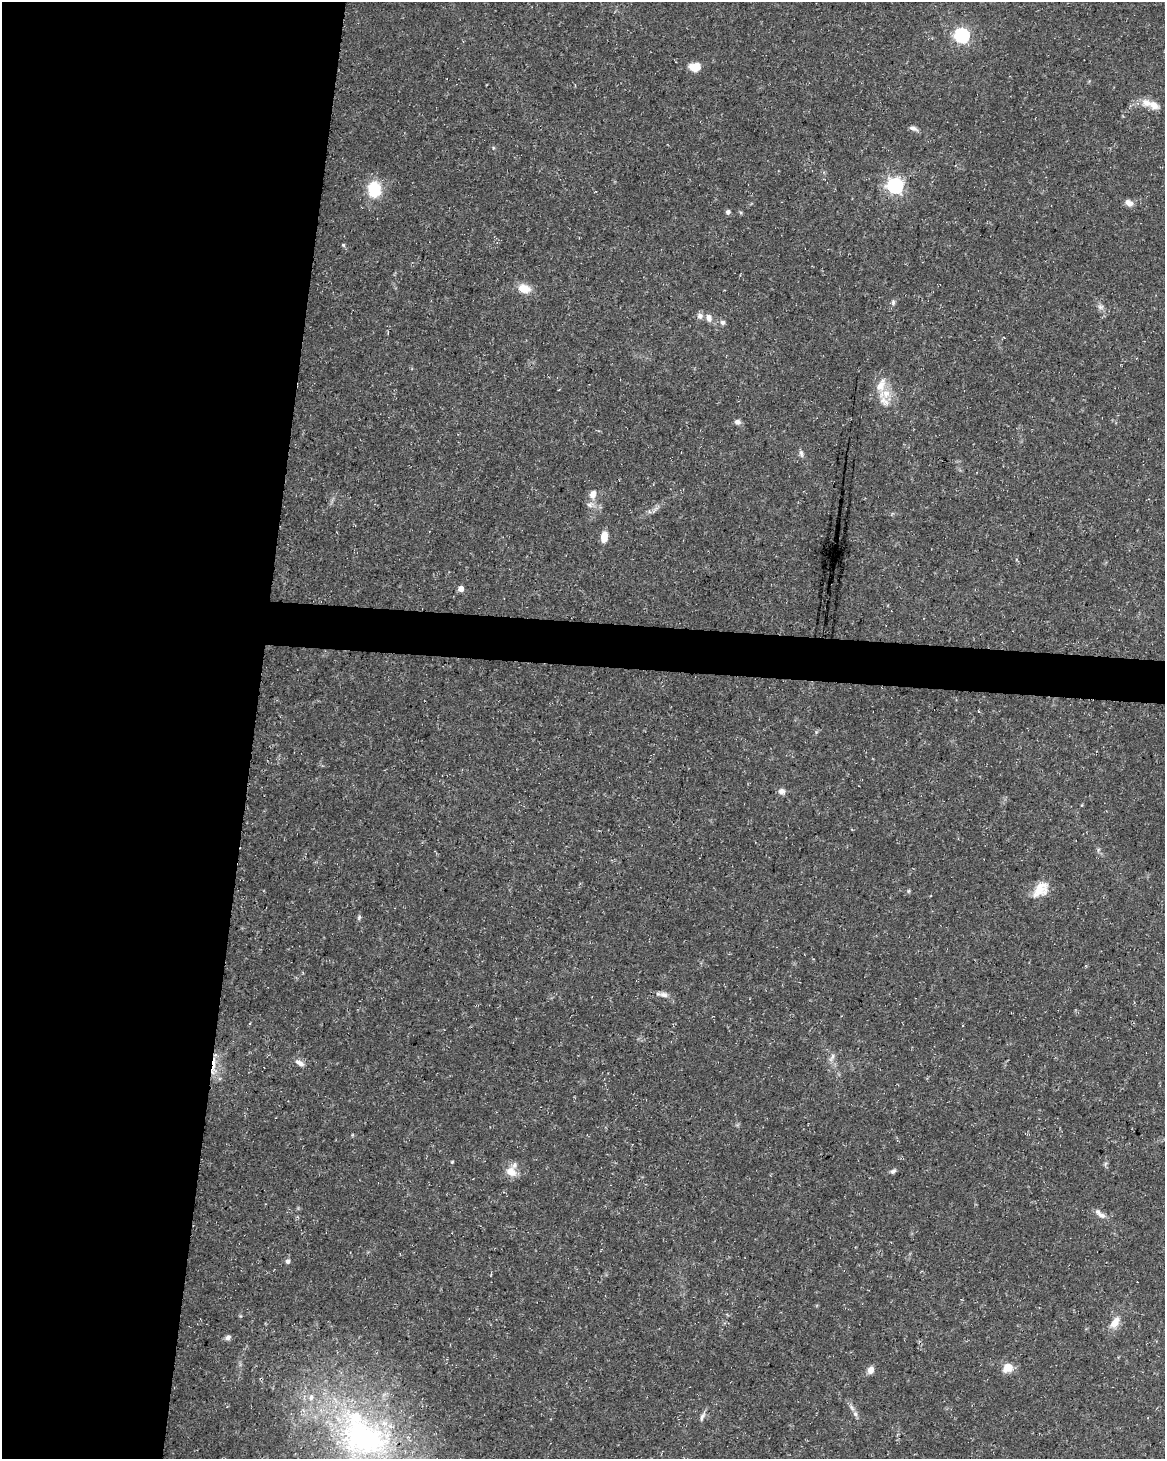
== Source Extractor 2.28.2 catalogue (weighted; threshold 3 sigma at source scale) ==
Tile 5 of 4 x 3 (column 1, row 2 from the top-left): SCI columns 10-1172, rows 1742-3198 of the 4661 x 4881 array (HDU 1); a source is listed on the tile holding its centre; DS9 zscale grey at full resolution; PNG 1167 x 1461 px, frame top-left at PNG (2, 2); no overlay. Shown black and unused: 24% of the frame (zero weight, under 3 of 5 exposures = <1% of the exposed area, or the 3 px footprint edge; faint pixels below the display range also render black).
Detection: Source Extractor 2.28.2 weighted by HDU 2 'WHT'; one run over the whole footprint, this tile lists its part. Background 0.0267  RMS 0.0022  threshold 0.00997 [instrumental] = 3 sigma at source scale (4.5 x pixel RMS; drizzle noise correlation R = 1.50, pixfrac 1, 0.0396/0.0396 arcsec/px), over >= 5 px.
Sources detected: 52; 1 cosmic-ray / hot-pixel residue — not listed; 8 inside a brighter listed object's ellipse — not listed separately; the other 43 listed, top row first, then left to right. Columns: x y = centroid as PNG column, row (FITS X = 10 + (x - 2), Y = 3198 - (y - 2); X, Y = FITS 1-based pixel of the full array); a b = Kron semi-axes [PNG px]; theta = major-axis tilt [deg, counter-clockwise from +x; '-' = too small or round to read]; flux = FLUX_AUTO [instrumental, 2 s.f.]
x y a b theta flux
962 35 6 6 - 49
695 67 12 9 2 3.1
1146 103 14 11 -12 2.3
913 128 12 5 -17 0.79
895 186 7 6 - 67
374 189 20 16 87 6.8
1129 203 10 7 -33 1.3
728 212 5 4 - 0.66
343 245 5 5 - 0.27
524 288 17 11 -15 2.9
893 303 8 5 83 0.49
1101 307 8 6 1 0.7
700 316 9 8 - 0.94
709 318 10 7 -78 1.2
723 322 6 6 - 0.67
885 394 17 12 14 3.3
737 422 7 6 - 0.86
801 453 10 5 -80 0.66
593 494 11 8 75 1.8
604 537 11 7 84 2.6
461 589 5 5 - 1.5
782 791 8 7 - 1
1098 850 6 4 73 0.35
1041 889 23 15 45 3.9
908 891 5 5 - 0.3
359 917 8 5 80 0.43
664 995 12 7 -9 1.1
832 1058 14 4 56 0.72
300 1063 14 7 -29 1.2
213 1066 26 5 85 2.9
452 1162 4 4 - 0.2
1105 1164 7 4 71 0.39
511 1171 15 12 -40 2.6
893 1171 8 5 38 0.59
1100 1214 17 6 -39 1.4
288 1261 6 5 - 0.65
1115 1322 15 9 57 2.5
228 1337 7 6 - 0.78
1008 1367 9 8 - 3.4
870 1370 8 6 66 1.5
851 1407 11 5 -46 0.77
702 1416 15 4 67 0.78
364 1437 86 58 -23 68
Overlapping masked pixels (flux is a lower limit): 1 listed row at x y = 213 1066
Isophote crosses this tile's border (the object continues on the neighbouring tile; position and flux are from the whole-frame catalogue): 1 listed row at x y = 364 1437